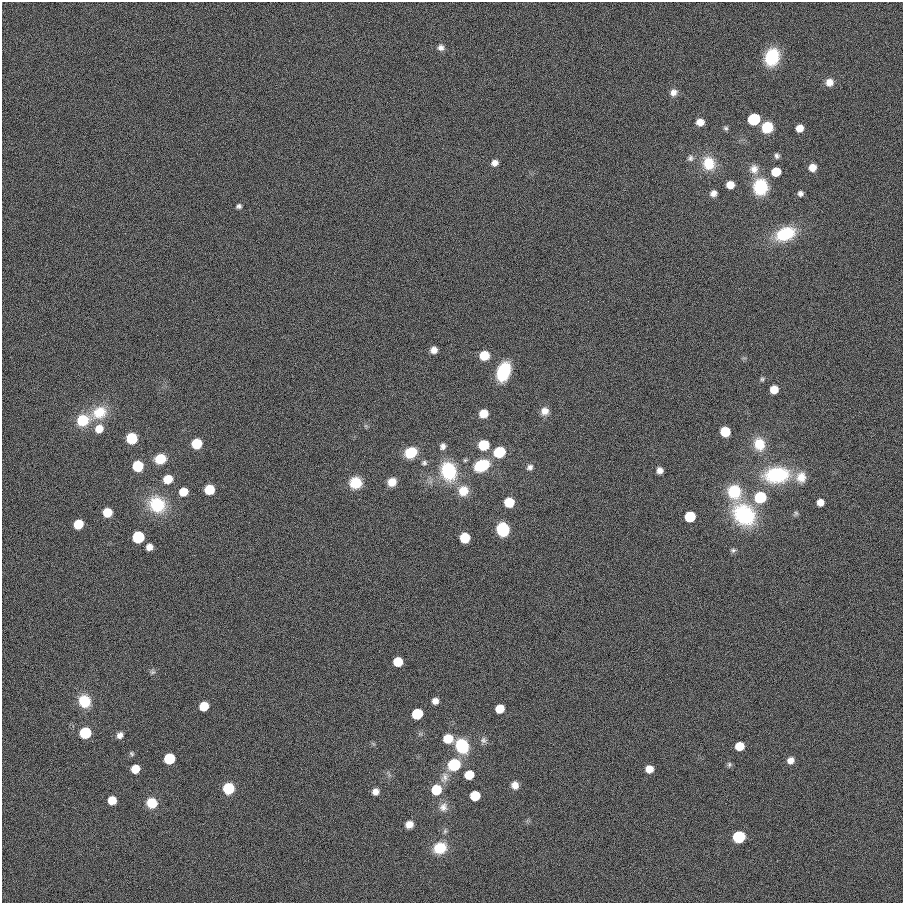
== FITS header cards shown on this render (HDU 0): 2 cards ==
NAXIS1  =                  901
NAXIS2  =                  901

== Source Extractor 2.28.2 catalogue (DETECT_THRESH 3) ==
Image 901 x 901 px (HDU 0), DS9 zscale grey, 1 PNG px = 1 image px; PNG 905 x 905 px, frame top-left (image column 1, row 901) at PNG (2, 2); no overlay
Background 0.00115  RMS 0.099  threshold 0.297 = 3 sigma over >= 5 px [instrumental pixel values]
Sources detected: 104; all 104 listed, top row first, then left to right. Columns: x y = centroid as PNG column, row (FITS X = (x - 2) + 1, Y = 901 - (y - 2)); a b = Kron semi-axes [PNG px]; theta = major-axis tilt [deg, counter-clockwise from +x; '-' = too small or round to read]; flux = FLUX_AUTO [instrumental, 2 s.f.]
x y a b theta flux
441 48 8 8 - 29
772 57 16 12 69 300
829 82 9 9 - 51
673 92 9 8 - 40
754 119 8 7 - 570
700 122 8 7 - 55
767 127 8 8 - 250
726 128 7 6 - 13
800 128 6 6 - 66
777 156 7 6 - 19
690 158 9 7 81 21
495 163 8 7 - 37
709 163 16 14 -71 170
812 167 8 7 - 62
754 169 13 12 - 59
776 172 7 7 - 150
730 185 7 6 - 72
760 187 15 14 - 290
713 193 8 6 38 33
800 193 6 6 - 23
239 206 6 5 - 17
785 234 21 13 22 320
434 350 7 7 - 44
484 355 8 7 - 160
503 372 18 11 71 300
762 379 6 5 - 11
774 389 7 6 - 100
545 411 10 10 - 50
99 413 21 16 27 180
483 414 7 7 - 97
83 420 10 9 - 290
99 429 9 8 - 93
725 432 7 7 - 210
131 438 8 7 - 250
196 444 7 7 - 230
759 444 15 13 -75 140
483 445 8 7 - 230
443 446 9 8 - 26
499 452 9 7 23 310
411 453 9 8 - 250
160 459 9 8 - 170
424 463 7 7 - 16
482 465 13 9 25 360
138 466 7 7 - 280
530 467 8 7 - 25
660 470 6 6 - 38
448 471 18 15 -74 380
777 475 29 18 5 460
801 477 16 14 84 92
168 479 8 7 - 120
392 482 9 8 - 72
355 483 12 11 - 150
209 490 7 7 - 190
463 491 12 11 - 110
183 492 7 7 - 120
734 492 16 15 - 240
760 497 8 8 - 360
509 502 7 7 - 180
820 502 6 6 - 60
157 504 18 16 -45 300
107 512 7 7 - 130
796 513 8 5 53 13
744 515 29 24 -41 500
690 517 7 7 - 370
78 524 7 7 - 180
503 529 9 8 - 460
138 537 7 7 - 510
465 538 7 7 - 200
149 547 6 6 - 45
733 550 7 6 - 16
398 662 7 7 - 190
152 672 8 6 15 15
84 701 11 10 - 210
435 701 6 6 - 42
204 706 7 6 - 160
500 709 7 6 - 150
417 714 7 7 - 350
85 733 7 7 - 450
120 735 8 7 - 31
448 739 8 8 - 160
483 740 9 8 - 24
462 746 10 9 - 430
739 746 7 6 - 140
132 754 6 5 - 12
169 759 7 7 - 380
790 760 8 7 - 42
729 764 7 6 - 14
454 765 9 8 - 440
135 769 7 6 - 120
649 769 6 6 - 75
469 775 7 7 - 140
444 777 16 10 71 53
515 785 8 8 - 48
228 788 8 8 - 260
436 790 8 7 - 240
375 791 7 7 - 41
475 796 7 7 - 240
112 800 7 7 - 110
152 803 10 9 - 140
443 807 13 11 70 51
409 824 7 7 - 59
445 831 7 6 - 14
739 837 8 7 - 470
440 848 13 11 23 180